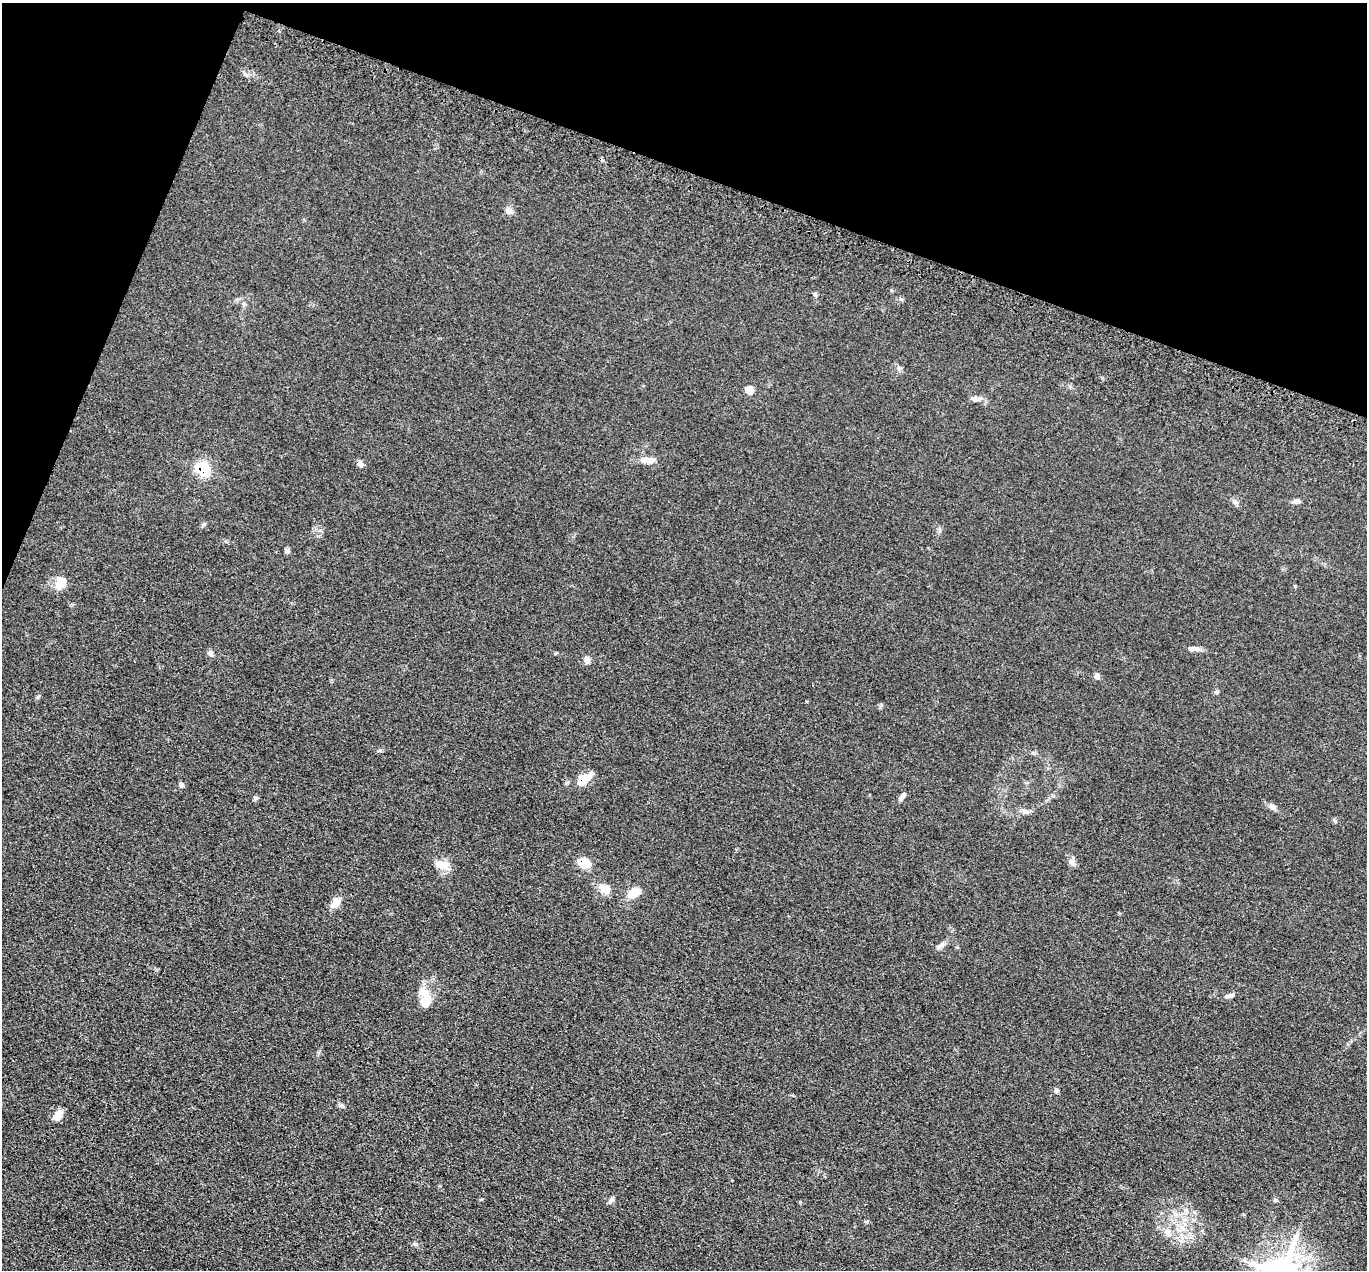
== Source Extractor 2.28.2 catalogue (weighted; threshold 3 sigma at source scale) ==
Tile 2 of 4 x 4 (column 2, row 1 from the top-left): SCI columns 1393-2757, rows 4147-5414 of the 5516 x 5626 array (HDU 1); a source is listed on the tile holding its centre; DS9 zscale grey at full resolution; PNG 1369 x 1272 px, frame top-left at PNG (2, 3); no overlay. Shown black and unused: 18% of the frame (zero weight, under 3 of 5 exposures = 4% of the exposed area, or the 3 px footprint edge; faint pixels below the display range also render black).
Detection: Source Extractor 2.28.2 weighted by HDU 2 'WHT'; one run over the whole footprint, this tile lists its part. Background 0.0393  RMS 0.0042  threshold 0.0189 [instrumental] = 3 sigma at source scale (4.5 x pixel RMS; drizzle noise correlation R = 1.50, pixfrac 1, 0.05/0.05 arcsec/px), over >= 5 px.
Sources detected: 38; all 38 listed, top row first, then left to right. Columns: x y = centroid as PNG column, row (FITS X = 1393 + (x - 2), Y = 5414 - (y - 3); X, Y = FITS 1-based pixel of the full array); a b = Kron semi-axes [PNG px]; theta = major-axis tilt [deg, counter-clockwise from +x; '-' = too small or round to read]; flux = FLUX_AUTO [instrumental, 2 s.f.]
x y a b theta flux
509 210 11 8 -22 1.8
815 294 6 4 -19 0.61
750 390 8 6 86 3.5
974 399 8 7 - 1.5
648 460 21 7 0 3.8
360 463 9 6 -53 1.4
202 469 9 8 - 20
1296 501 11 5 9 1.3
1235 502 8 6 -89 1.2
286 551 7 6 - 1
61 582 15 12 66 6.4
1196 649 12 7 -10 1.9
211 654 9 6 -57 1.2
587 660 10 6 88 1.7
1097 676 8 6 89 1.3
1216 692 6 5 - 0.68
584 779 17 7 37 8.5
181 785 7 6 - 0.95
903 795 11 6 36 1.3
255 798 7 4 90 0.76
1273 807 9 8 - 1.5
1025 811 12 5 -19 1.6
1072 862 10 7 -72 1.7
584 863 11 8 -29 8.8
438 865 27 9 6 4.1
605 889 15 12 -10 3.9
634 893 19 10 24 5.6
335 903 14 9 60 3.8
941 945 13 5 35 1.6
1230 995 13 4 16 1.4
426 1001 20 13 77 7
1056 1090 7 5 89 0.79
340 1105 8 4 7 0.78
58 1115 15 8 47 3.3
612 1200 8 6 48 1.4
1275 1200 6 5 - 0.65
1168 1232 9 7 1 1.8
415 1244 6 4 0 0.71
Overlapping masked pixels (flux is a lower limit): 3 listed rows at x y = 202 469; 584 779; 584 863
Unlisted compact peaks at least as high as the median listed source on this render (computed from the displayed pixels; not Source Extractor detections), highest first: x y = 38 697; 204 524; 1335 821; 901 299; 1295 586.